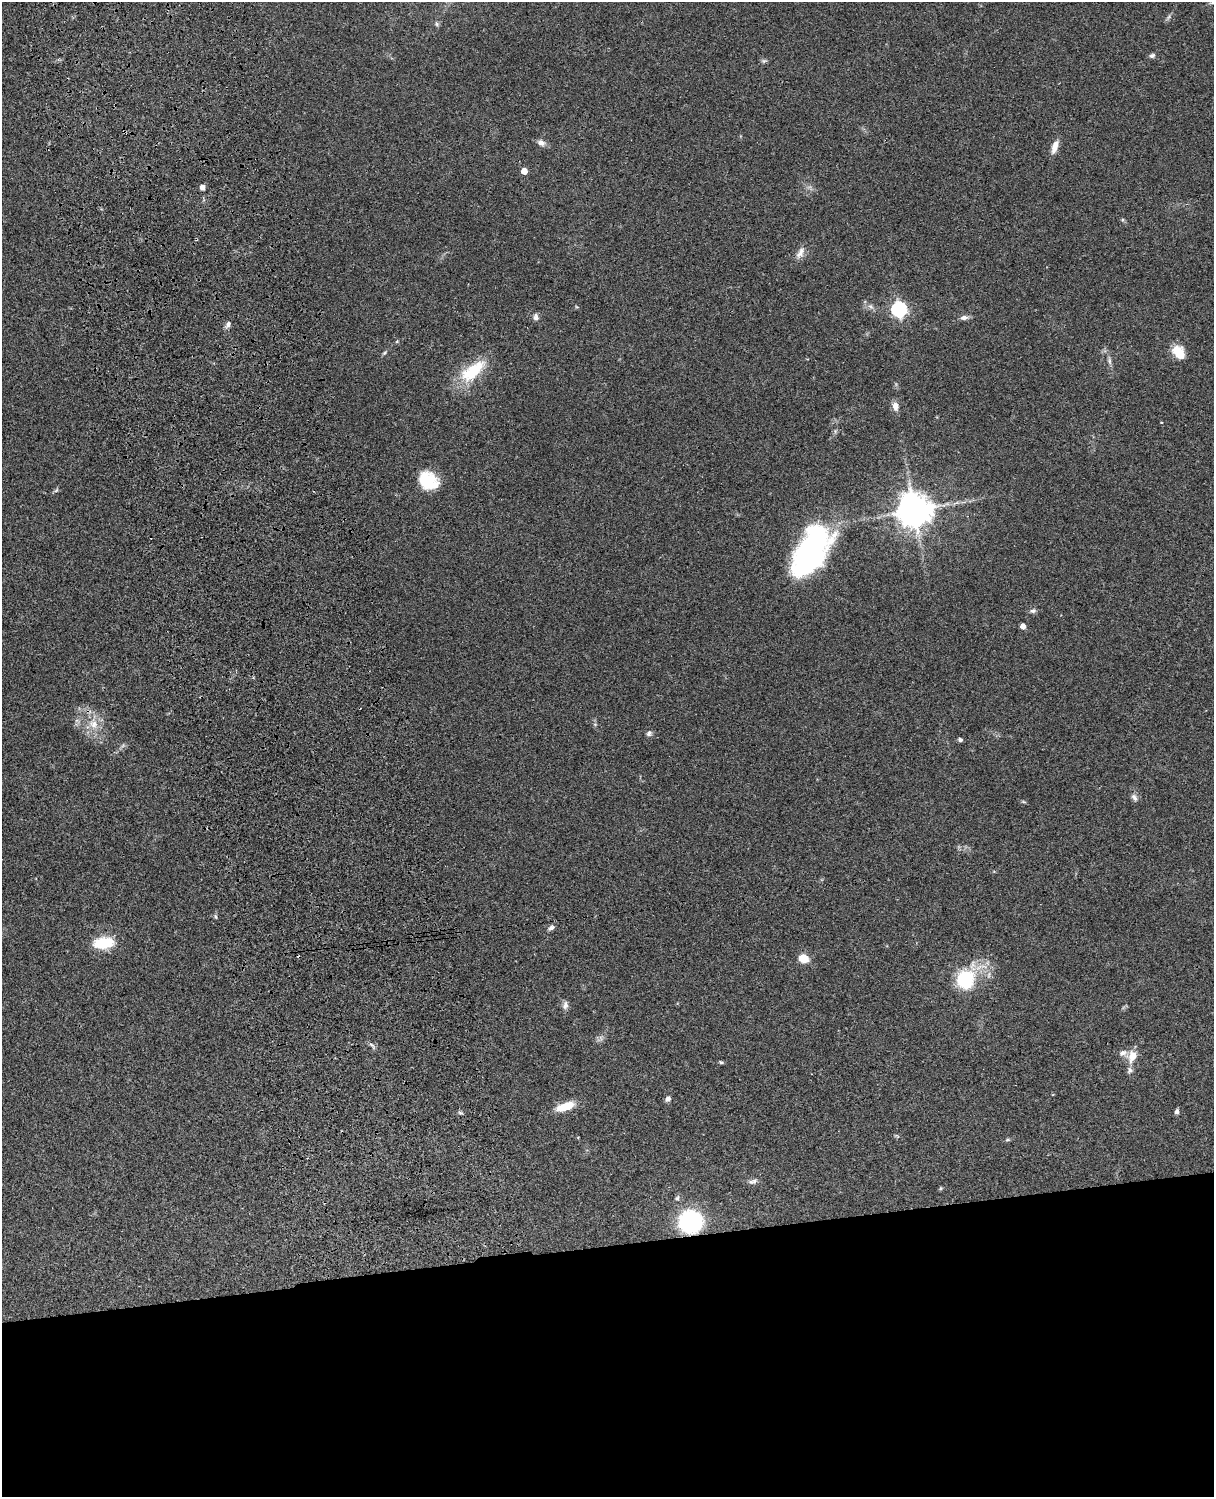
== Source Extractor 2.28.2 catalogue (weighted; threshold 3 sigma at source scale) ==
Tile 11 of 4 x 3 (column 3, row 3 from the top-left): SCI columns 2545-3756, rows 278-1772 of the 5087 x 4927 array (HDU 1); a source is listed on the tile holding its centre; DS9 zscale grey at full resolution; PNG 1216 x 1499 px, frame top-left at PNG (2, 2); no overlay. Shown black and unused: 17% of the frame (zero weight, under 3 of 4 exposures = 6% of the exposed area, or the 3 px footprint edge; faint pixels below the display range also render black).
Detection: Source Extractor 2.28.2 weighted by HDU 2 'WHT'; one run over the whole footprint, this tile lists its part. Background 0.0823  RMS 0.006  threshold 0.0271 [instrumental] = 3 sigma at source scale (4.5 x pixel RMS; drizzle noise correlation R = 1.50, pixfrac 1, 0.05/0.05 arcsec/px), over >= 5 px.
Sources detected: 53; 1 inside a brighter object's white glare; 2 cosmic-ray / hot-pixel residue — not listed; the other 50 listed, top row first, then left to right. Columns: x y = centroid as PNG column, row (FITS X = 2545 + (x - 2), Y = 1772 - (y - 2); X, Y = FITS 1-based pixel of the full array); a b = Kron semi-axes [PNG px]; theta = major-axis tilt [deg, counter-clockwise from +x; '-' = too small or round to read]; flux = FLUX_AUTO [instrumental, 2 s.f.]
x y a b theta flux
1213 3 9 3 11 1.3
437 24 6 5 - 0.98
1152 55 7 5 14 1.4
764 61 7 4 1 1
541 143 10 8 -24 2.8
1055 147 17 7 70 4.7
524 171 5 4 - 6.6
202 187 4 4 - 3.5
800 253 17 8 62 4.1
870 306 8 6 -34 1.9
899 309 7 6 - 130
536 317 7 6 - 2.4
964 317 11 6 7 2.3
228 324 9 6 68 2
1179 352 15 11 -54 11
384 353 6 5 - 0.88
1109 361 10 4 -79 1.7
473 371 38 16 40 24
895 406 12 8 -78 3.6
1161 422 4 2 - 0.37
428 481 19 15 -38 26
56 490 8 4 37 0.96
914 510 11 10 - 1100
813 547 53 29 50 110
1033 611 8 6 9 1.5
1023 626 4 4 - 4.1
93 724 15 12 -43 8.1
649 733 8 7 - 1.6
960 740 5 4 - 1.2
1134 797 11 6 -53 2.2
215 916 6 3 -71 0.79
551 928 9 5 31 1.8
103 943 18 10 7 24
803 958 11 9 -17 7.5
965 980 23 20 77 31
565 1005 11 7 75 2.4
372 1045 10 3 -30 1.3
1123 1053 12 7 23 2.7
1132 1056 14 9 71 7.8
721 1062 5 4 - 0.76
1130 1070 9 7 64 2
668 1099 6 5 - 2.1
566 1106 21 8 19 12
1177 1111 6 5 - 1.5
460 1113 6 4 -2 0.97
1007 1140 6 4 19 0.79
753 1181 13 6 15 2.3
940 1188 5 4 - 0.76
677 1198 8 5 73 1.4
690 1222 16 16 - 85
Overlapping masked pixels (flux is a lower limit): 1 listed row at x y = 690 1222
Isophote crosses this tile's border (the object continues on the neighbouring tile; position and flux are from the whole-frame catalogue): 1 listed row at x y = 1213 3